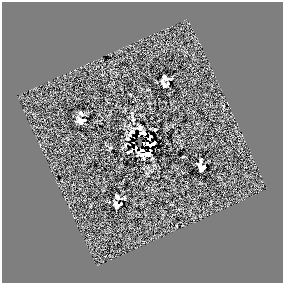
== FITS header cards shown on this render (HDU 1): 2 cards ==
NAXIS1  =                  281 /
NAXIS2  =                  281 /

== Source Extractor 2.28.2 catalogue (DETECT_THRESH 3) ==
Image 281 x 281 px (HDU 1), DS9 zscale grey, 1 PNG px = 1 image px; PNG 285 x 285 px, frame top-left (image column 1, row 281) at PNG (2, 2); no overlay
Background 0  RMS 25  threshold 76.3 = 3 sigma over >= 5 px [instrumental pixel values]
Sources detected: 22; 2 with non-positive FLUX_AUTO (blend fragments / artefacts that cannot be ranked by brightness) are not listed; the other 20 listed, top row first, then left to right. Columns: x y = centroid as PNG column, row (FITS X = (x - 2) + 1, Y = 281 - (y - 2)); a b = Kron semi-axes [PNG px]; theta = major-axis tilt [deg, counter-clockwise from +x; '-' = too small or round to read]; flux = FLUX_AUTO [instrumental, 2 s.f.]
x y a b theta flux
165 78 8 4 -18 4200
164 85 9 4 -60 4600
81 113 10 4 57 3500
84 120 11 3 4 1200
80 123 5 3 - 3000
140 128 5 4 - 4500
155 129 3 2 - 1500
131 132 4 3 - 2900
143 133 6 4 -2 2300
127 138 3 3 - 1700
125 144 7 2 69 1600
148 144 11 4 -5 4100
136 147 3 2 - 2600
146 154 13 5 7 6600
201 161 5 3 - 3000
204 167 3 3 - 1200
200 168 8 4 -68 6900
117 197 4 4 - 3800
124 198 5 2 - 1900
116 205 7 4 -67 5500
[2 non-positive-flux detections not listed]